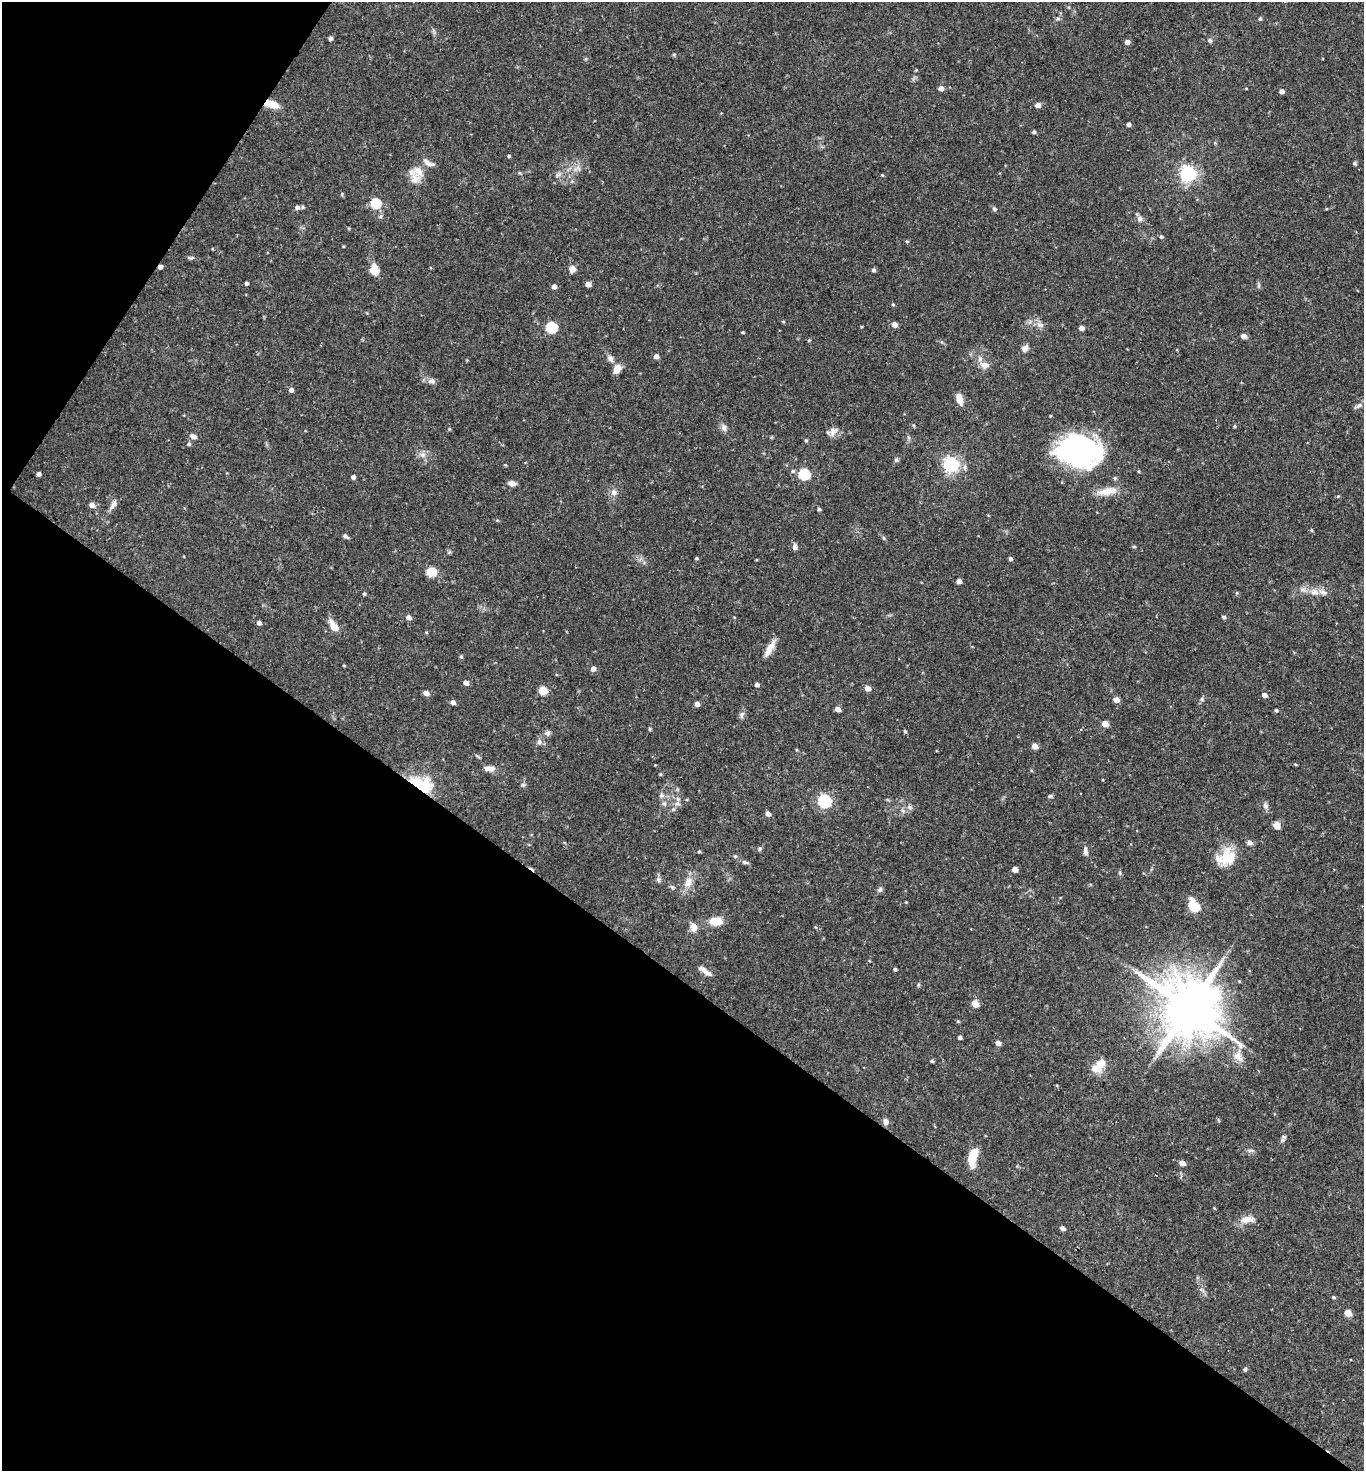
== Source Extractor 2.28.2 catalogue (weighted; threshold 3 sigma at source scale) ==
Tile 9 of 4 x 4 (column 1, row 3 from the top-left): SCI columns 152-1513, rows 1472-2940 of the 5888 x 5882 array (HDU 1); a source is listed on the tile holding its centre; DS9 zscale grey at full resolution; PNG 1366 x 1473 px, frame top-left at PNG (2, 2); no overlay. Shown black and unused: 37% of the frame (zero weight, under 2 of 3 exposures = <1% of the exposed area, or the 3 px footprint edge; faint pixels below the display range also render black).
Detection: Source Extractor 2.28.2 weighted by HDU 2 'WHT'; one run over the whole footprint, this tile lists its part. Background 0.0752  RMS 0.005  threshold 0.0223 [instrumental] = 3 sigma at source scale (4.5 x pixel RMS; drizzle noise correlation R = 1.50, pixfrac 1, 0.05/0.05 arcsec/px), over >= 5 px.
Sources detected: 170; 1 cosmic-ray / hot-pixel residue — not listed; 7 inside a brighter listed object's ellipse — not listed separately; the other 162 listed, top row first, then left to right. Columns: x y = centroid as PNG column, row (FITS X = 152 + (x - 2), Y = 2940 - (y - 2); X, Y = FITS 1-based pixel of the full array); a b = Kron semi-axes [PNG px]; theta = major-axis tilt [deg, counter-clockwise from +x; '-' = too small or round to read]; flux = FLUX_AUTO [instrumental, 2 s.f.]
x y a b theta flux
1058 19 6 4 -19 0.72
1260 19 5 5 - 0.77
330 38 4 4 - 1.5
1210 40 6 5 - 1.2
1127 42 5 4 - 2.2
941 88 5 5 - 2.3
1246 89 4 2 - 0.33
1282 91 4 4 - 2.1
272 104 16 7 -15 7.3
1038 105 7 6 - 1.8
1128 124 4 4 - 1.4
1034 132 4 4 - 1
509 156 4 3 - 0.63
1355 163 5 4 - 0.72
578 167 10 4 -64 1.5
418 171 16 13 -60 6.5
1188 174 6 6 - 160
882 175 4 3 - 0.44
375 203 6 5 - 26
297 207 6 5 - 1.4
994 209 6 5 - 0.93
381 216 6 4 70 0.82
1140 219 7 7 - 1.8
1161 237 5 4 - 0.79
907 241 5 3 - 0.51
190 258 12 4 0 0.99
160 267 4 4 - 1.9
572 269 8 8 - 2.7
374 270 6 5 - 13
873 270 5 4 - 1.1
246 283 4 3 - 1.1
588 284 4 4 - 3.3
554 286 5 4 - 2.5
893 304 4 4 - 0.52
895 325 5 5 - 3.3
1041 325 9 3 5 1.2
551 327 6 5 - 40
861 327 4 3 - 0.49
1081 328 4 4 - 2.2
742 332 3 2 - 0.52
1244 336 4 4 - 3.5
1025 348 8 7 - 2.5
656 356 5 4 - 2.5
610 358 10 7 -56 2.1
985 365 13 9 -12 3.8
617 369 11 7 61 4.3
432 381 10 7 -6 2
291 390 5 5 - 1.7
959 399 14 7 -77 3.6
1358 406 10 5 27 1.6
1234 426 4 4 - 0.57
724 427 9 8 - 1.9
449 429 5 3 - 0.43
833 431 15 9 47 3.1
193 436 7 5 -26 2.7
806 440 5 4 - 0.58
189 444 5 5 - 0.93
1078 451 43 29 -9 100
423 455 9 7 17 2.2
896 460 6 6 - 0.9
951 464 6 6 - 130
793 471 6 5 - 0.9
1139 471 4 3 - 0.45
39 474 4 4 - 1.8
804 474 6 5 - 42
353 477 4 4 - 1.6
1115 478 5 4 - 0.77
512 483 9 5 -10 2.4
1107 491 29 9 9 6.9
614 492 10 8 -88 2.5
1338 496 4 4 - 0.48
92 505 5 5 - 2.8
113 505 14 6 60 2.5
819 509 4 3 - 0.94
1311 530 4 4 - 0.57
346 536 7 4 -33 1
884 538 6 4 -70 0.66
795 547 8 5 -87 1.5
1134 547 5 3 - 0.5
697 558 4 3 - 0.65
1010 559 4 4 - 1.2
431 572 6 5 - 23
959 581 4 4 - 2.7
1303 589 10 6 -21 2
1315 592 11 8 -26 3.4
1237 593 5 3 - 0.53
364 594 4 4 - 0.69
408 617 5 4 - 2.4
1224 617 5 4 - 0.98
259 623 4 4 - 1.7
333 625 19 8 -57 4.3
769 649 21 8 58 4.9
461 657 5 4 - 0.69
344 665 4 3 - 0.41
593 669 5 5 - 2.2
466 683 5 4 - 2.3
757 685 4 4 - 1.4
868 688 5 5 - 3
543 690 5 5 - 15
426 693 5 4 - 2.9
1264 695 5 4 - 2.5
1202 699 6 5 - 0.95
1116 700 5 4 - 3.8
453 702 5 4 - 2
697 704 5 4 - 2.2
838 709 5 4 - 2.9
1276 710 4 4 - 0.63
741 715 10 6 88 1.5
1105 724 5 4 - 6.6
650 729 6 4 90 0.52
905 731 4 3 - 0.73
548 733 7 6 - 1.3
539 742 8 7 - 1.7
1035 746 5 4 - 4.4
1295 764 4 3 - 0.43
489 768 15 7 -2 2.7
417 783 30 12 -40 14
523 785 6 4 -18 0.71
661 795 7 5 47 1.1
1050 796 5 5 - 0.79
824 801 6 6 - 79
664 803 7 4 0 0.94
676 804 7 5 11 1.5
1265 806 10 6 -66 1.7
910 807 7 5 -45 1.2
903 811 6 4 -44 0.98
768 814 5 4 - 2.1
1277 826 8 6 -58 3.5
1249 842 8 6 -46 1.5
759 849 6 4 71 0.68
699 851 5 3 - 0.51
1085 851 11 5 -87 1.7
1228 857 22 18 63 13
745 862 10 4 -19 1.1
1015 869 5 4 - 3.5
658 880 7 5 -87 1.2
688 882 13 9 64 5
880 890 7 6 - 1.1
906 902 3 3 - 0.34
1194 906 13 9 -59 11
716 921 12 8 -1 8.7
694 927 11 9 -84 3.1
895 969 3 3 - 0.77
706 971 19 5 -36 2.7
975 1003 5 4 - 8.4
1189 1008 18 14 -39 3900
958 1021 5 4 - 0.55
960 1037 4 4 - 1.3
998 1043 5 4 - 2.8
1238 1056 16 11 -66 5.3
932 1061 4 4 - 0.7
1096 1068 17 11 -5 5.6
885 1121 7 6 - 2.1
1282 1140 9 5 43 1.2
1250 1150 9 4 1 1.2
973 1157 20 9 77 9.9
1182 1163 5 4 - 4.4
1214 1208 5 3 - 0.4
1247 1219 15 8 4 4.7
1062 1228 5 4 - 2
1333 1297 4 3 - 0.71
1348 1313 5 4 - 7.7
Overlapping masked pixels (flux is a lower limit): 3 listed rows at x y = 272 104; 160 267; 417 783